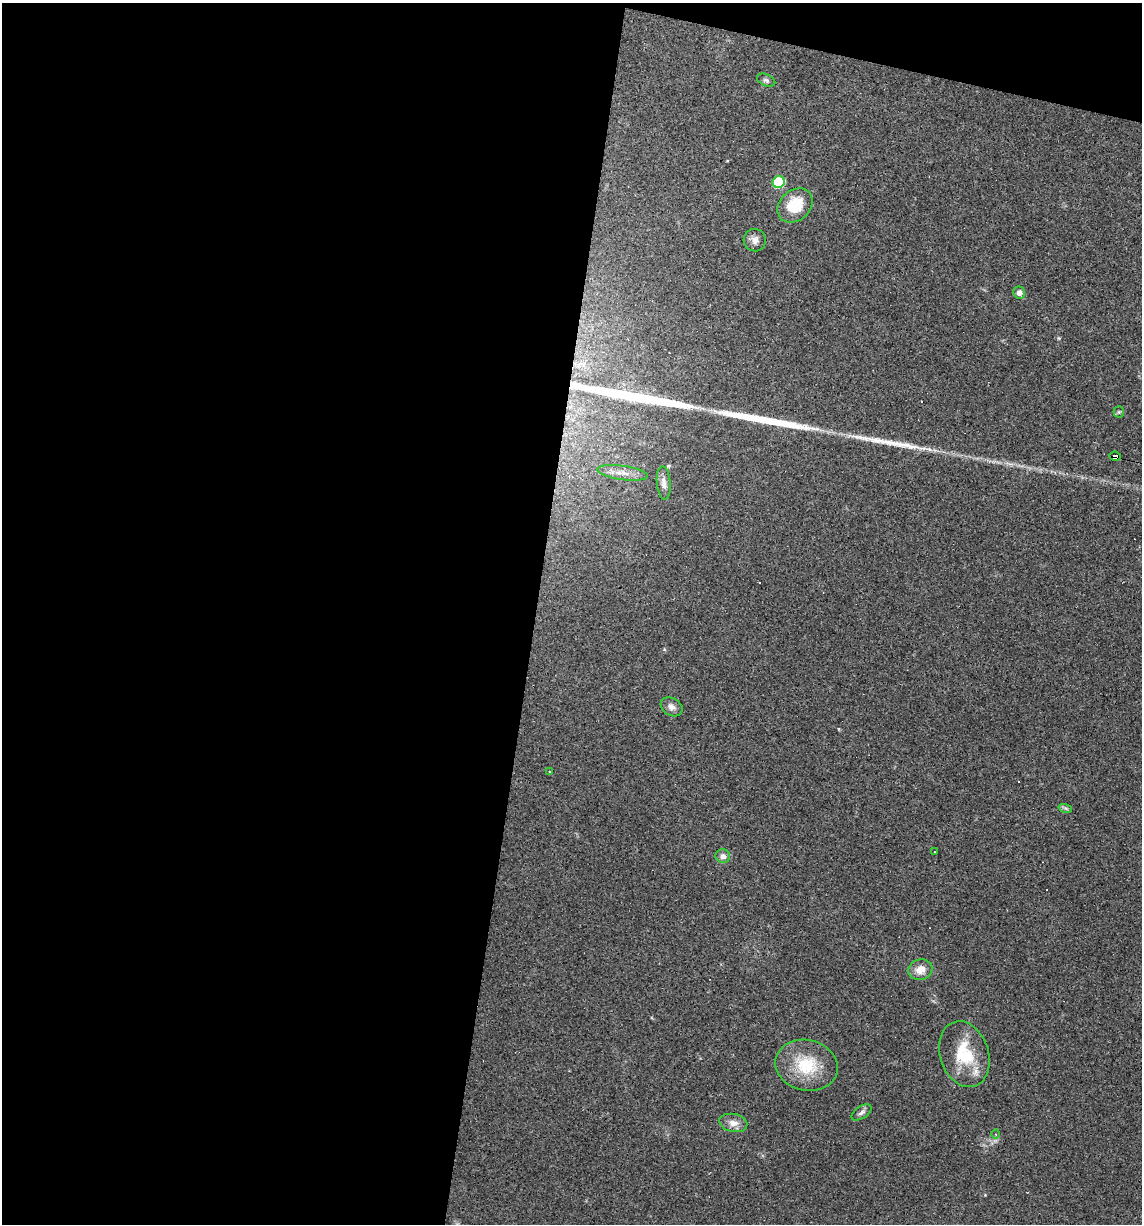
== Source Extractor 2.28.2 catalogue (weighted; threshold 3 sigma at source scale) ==
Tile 1 of 4 x 4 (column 1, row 1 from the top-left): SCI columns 114-1253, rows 3666-4887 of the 4907 x 4887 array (HDU 1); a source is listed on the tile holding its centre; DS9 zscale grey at full resolution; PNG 1144 x 1226 px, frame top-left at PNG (2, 3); each listed source drawn as its Kron ellipse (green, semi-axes under 4 px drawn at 4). Shown black and unused: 49% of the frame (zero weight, under 3 of 4 exposures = <1% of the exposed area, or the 3 px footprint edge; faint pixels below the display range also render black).
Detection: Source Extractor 2.28.2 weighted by HDU 2 'WHT'; one run over the whole footprint, this tile lists its part. Background 0.0581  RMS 0.0048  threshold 0.0217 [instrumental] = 3 sigma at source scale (4.5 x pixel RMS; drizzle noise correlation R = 1.50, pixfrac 1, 0.05/0.05 arcsec/px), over >= 5 px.
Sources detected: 26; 3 cosmic-ray / hot-pixel residue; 3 long thin detections or spike segments (spike, bleed or trail) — neither listed nor drawn; the other 20 listed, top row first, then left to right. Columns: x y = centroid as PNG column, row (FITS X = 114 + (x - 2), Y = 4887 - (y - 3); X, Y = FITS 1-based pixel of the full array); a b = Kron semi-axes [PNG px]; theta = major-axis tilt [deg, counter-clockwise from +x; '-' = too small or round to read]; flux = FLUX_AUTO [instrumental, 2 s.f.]
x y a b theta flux
766 80 9 6 -24 1.1
779 182 6 5 - 32
795 205 19 15 42 14
755 240 11 11 - 2.8
1019 292 6 6 - 2.2
1119 412 5 5 - 0.73
1115 456 6 4 -7 120
623 473 25 7 -8 5.1
664 483 16 7 -85 2.8
672 707 11 8 -30 2.4
550 772 3 2 - 0.51
1065 808 7 4 -18 0.91
934 852 3 3 - 0.91
723 856 7 7 - 2.2
920 970 12 10 17 5.2
964 1054 34 24 -72 21
806 1065 31 25 -12 21
862 1112 11 6 33 1.7
733 1123 14 9 -12 3.8
996 1134 4 3 - 0.4
Overlapping masked pixels (flux is a lower limit): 1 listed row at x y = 1115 456